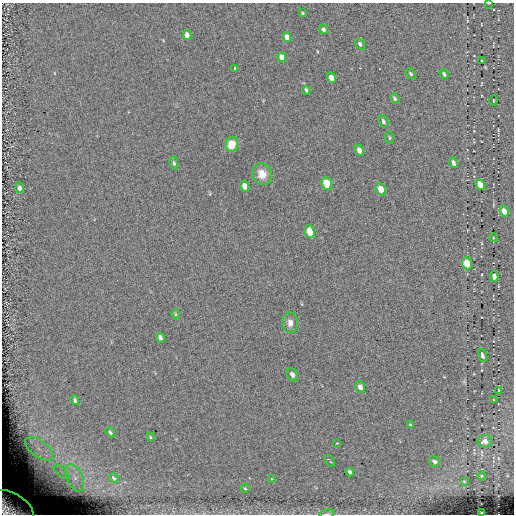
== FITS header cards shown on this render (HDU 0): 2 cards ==
NAXIS1  =                  512 / length of data axis 1
NAXIS2  =                  512 / length of data axis 2

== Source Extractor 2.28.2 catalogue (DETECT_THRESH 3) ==
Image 512 x 512 px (HDU 0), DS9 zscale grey, 1 PNG px = 1 image px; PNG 516 x 516 px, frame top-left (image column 1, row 512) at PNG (2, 3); each listed source drawn as its Kron ellipse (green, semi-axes under 4 px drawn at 4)
Background -0.0955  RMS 5.8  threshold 17.3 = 3 sigma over >= 5 px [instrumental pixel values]
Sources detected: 60; all 60 listed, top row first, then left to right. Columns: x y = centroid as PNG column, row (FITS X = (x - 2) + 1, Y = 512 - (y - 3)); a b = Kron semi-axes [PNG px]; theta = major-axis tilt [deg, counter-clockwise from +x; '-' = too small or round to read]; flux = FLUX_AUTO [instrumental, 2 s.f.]
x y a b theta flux
489 3 3 2 - 300
303 13 3 2 - 380
323 29 5 4 - 1100
187 35 5 4 - 5100
287 37 5 4 - 3600
360 44 6 4 -55 1000
282 57 5 4 - 2900
481 61 3 2 - 240
235 68 3 3 - 1900
411 74 6 4 -48 580
444 74 5 3 - 940
331 78 5 4 - 3500
306 90 4 3 - 620
395 99 6 4 -61 570
493 100 5 2 - 250
383 121 6 4 -65 720
389 138 6 3 -82 430
232 144 7 6 - 7000
359 150 6 4 -67 1700
174 163 6 3 -76 610
453 163 5 3 - 1200
262 174 11 9 -61 4800
327 183 6 5 - 11000
480 185 5 4 - 4600
245 186 6 4 -74 2800
19 188 5 4 - 1600
381 189 6 5 - 5000
504 211 5 4 - 3600
310 232 6 5 - 7900
493 238 4 3 - 270
467 263 6 5 - 6800
494 276 5 4 - 1700
175 314 5 3 - 400
290 323 10 7 -86 2200
160 337 5 3 - 1200
482 356 7 3 -73 980
292 375 7 5 -59 1400
360 387 6 5 - 1800
498 390 4 2 - 340
75 400 5 3 - 800
493 400 2 2 - 270
410 425 4 2 - 370
110 432 5 4 - 770
150 437 4 3 - 370
485 441 7 6 - 2200
337 443 3 3 - 390
39 449 16 8 -36 5100
330 461 7 3 -54 1300
434 462 6 5 - 1000
61 472 9 3 -45 1200
350 472 4 3 - 910
481 476 4 3 - 380
75 478 14 8 -66 4100
114 478 5 3 - 500
271 479 3 2 - 980
464 481 3 2 - 210
245 489 4 3 - 340
10 508 25 15 -28 17000
481 513 3 2 - 230
327 514 8 3 8 630
At the frame edge (FLAGS 8, measured only in part): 4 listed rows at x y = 489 3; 10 508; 481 513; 327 514